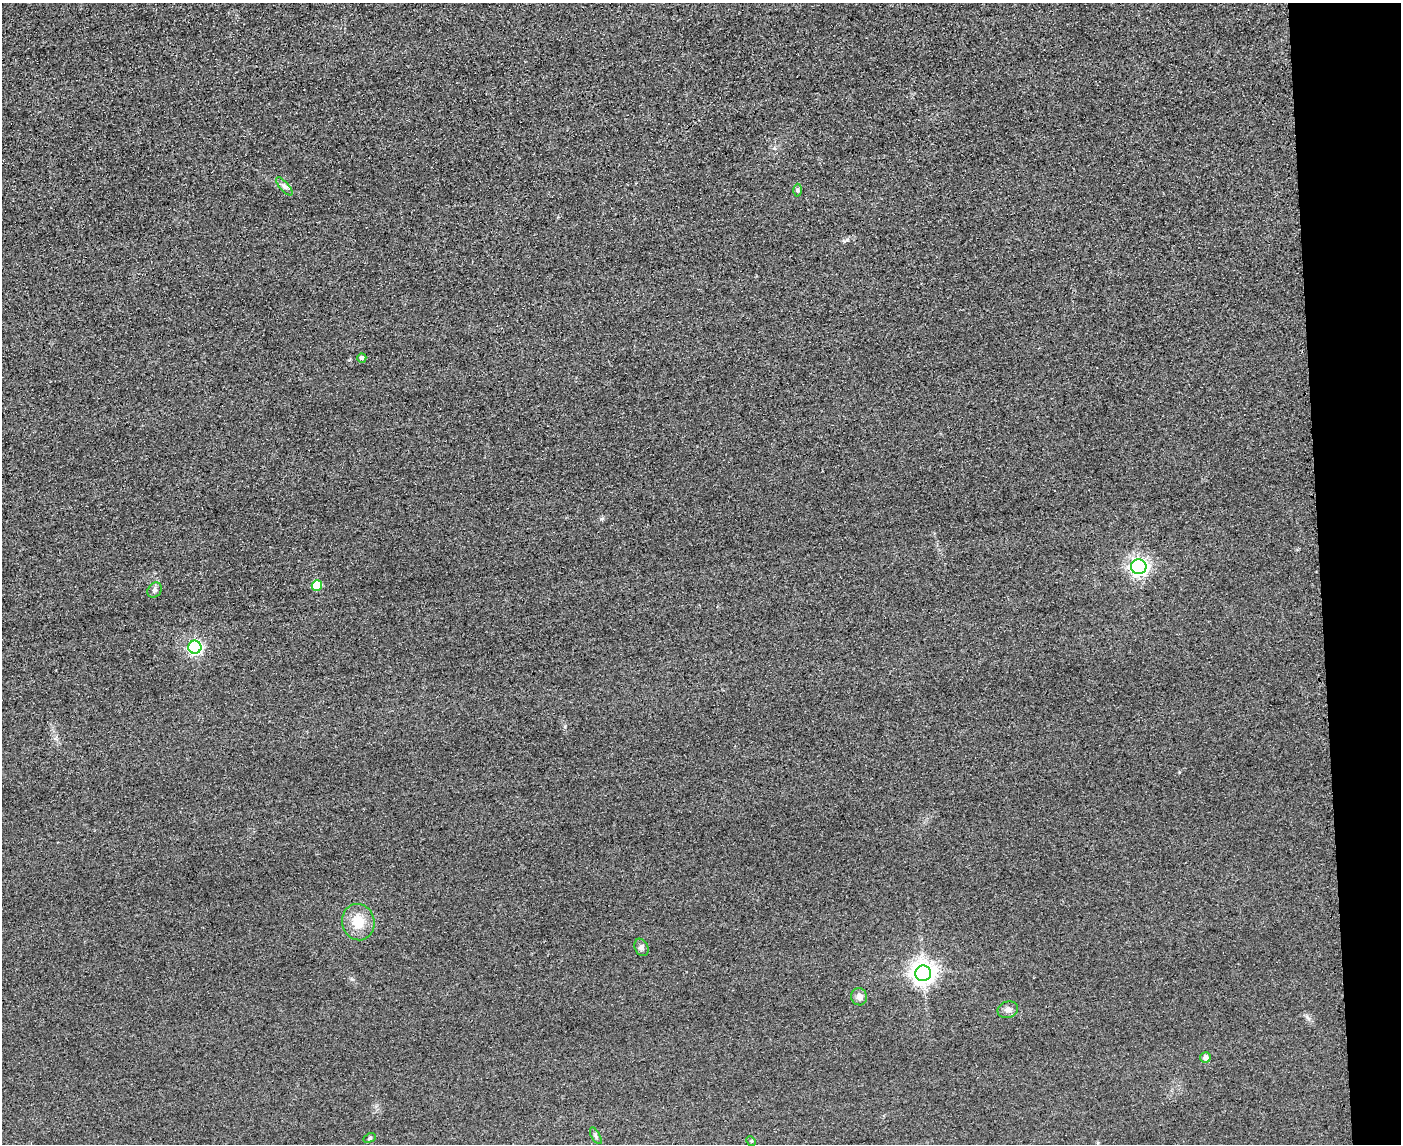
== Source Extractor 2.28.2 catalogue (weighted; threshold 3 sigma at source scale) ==
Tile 9 of 3 x 4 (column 3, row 3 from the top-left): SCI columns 3051-4449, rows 1166-2307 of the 4592 x 4615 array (HDU 1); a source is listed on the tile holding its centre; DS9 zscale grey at full resolution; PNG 1403 x 1146 px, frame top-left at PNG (2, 3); each listed source drawn as its Kron ellipse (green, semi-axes under 4 px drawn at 4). Shown black and unused: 6% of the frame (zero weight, under 3 of 4 exposures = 3% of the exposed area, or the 3 px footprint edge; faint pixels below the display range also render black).
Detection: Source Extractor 2.28.2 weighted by HDU 2 'WHT'; one run over the whole footprint, this tile lists its part. Background 0.0674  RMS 0.017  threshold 0.0782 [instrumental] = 3 sigma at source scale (4.5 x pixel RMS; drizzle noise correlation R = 1.50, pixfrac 1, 0.05/0.05 arcsec/px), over >= 5 px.
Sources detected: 16; all 16 listed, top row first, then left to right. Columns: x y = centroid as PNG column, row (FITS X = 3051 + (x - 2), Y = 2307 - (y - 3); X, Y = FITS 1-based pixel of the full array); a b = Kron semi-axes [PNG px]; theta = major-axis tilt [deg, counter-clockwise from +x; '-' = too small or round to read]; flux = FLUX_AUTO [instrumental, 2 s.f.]
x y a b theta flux
284 186 11 4 -50 5.4
798 190 6 4 -89 2.8
362 358 5 4 - 5.2
1139 567 7 7 - 630
317 586 5 5 - 58
155 590 8 6 50 5.1
195 647 6 6 - 330
358 922 18 16 -77 37
641 947 9 6 -66 5.2
923 973 8 8 - 1400
859 997 8 8 - 9.7
1008 1010 10 8 18 7.6
1205 1058 5 5 - 8.1
596 1136 9 4 -61 3.5
370 1138 6 4 27 2.6
751 1141 5 4 - 1.9
Unlisted compact peaks at least as high as the median listed source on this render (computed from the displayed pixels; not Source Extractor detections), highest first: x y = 601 519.